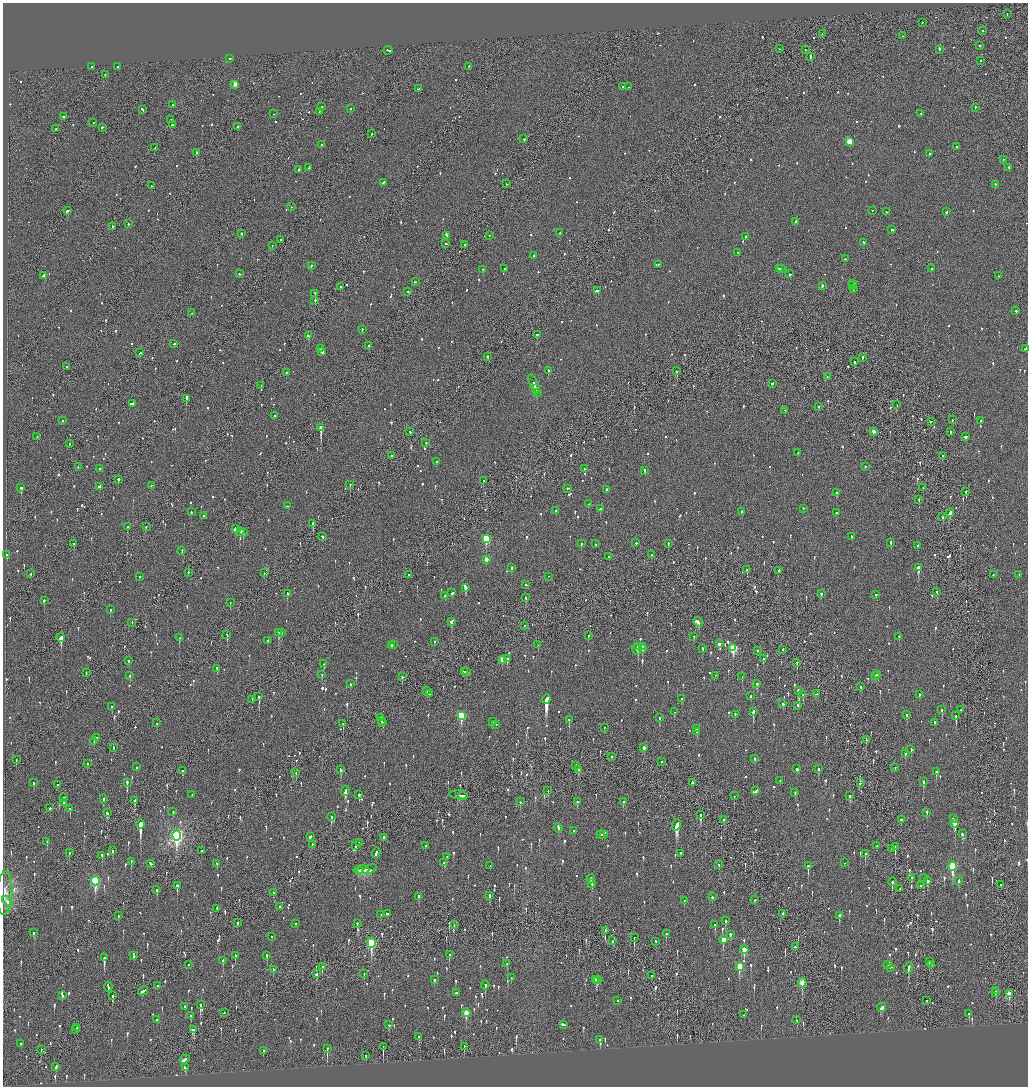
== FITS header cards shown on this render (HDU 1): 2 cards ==
NAXIS1  =                 2051
NAXIS2  =                 2168

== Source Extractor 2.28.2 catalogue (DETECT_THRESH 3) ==
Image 2051 x 2168 px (HDU 1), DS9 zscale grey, zoomed out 1/2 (1 PNG px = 2 x 2 image px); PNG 1030 x 1088 px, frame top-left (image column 2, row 2168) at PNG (3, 3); each listed source drawn as its Kron ellipse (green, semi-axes under 4 px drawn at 4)
Background -0.0809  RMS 0.077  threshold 0.232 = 3 sigma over >= 5 px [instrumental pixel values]
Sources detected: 1481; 44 cannot appear on this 1/2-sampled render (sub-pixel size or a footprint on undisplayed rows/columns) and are neither listed nor drawn; of the other 1437, the 500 brightest by FLUX_AUTO listed and drawn (937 fainter detections omitted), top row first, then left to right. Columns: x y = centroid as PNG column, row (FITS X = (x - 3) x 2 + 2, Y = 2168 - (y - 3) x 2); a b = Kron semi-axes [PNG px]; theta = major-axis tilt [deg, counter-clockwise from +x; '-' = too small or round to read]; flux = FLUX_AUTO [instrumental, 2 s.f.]
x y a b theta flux
1007 14 2 1 - 57
922 23 2 2 - 68
982 31 2 1 - 190
822 34 2 1 - 220
903 36 2 2 - 68
980 46 2 2 - 57
779 49 2 1 - 61
805 50 2 1 - 130
939 50 3 2 - 92
388 51 4 2 - 300
810 57 3 1 - 160
229 59 2 2 - 230
981 61 2 1 - 130
469 66 2 1 - 130
91 67 2 1 - 74
118 67 2 2 - 61
105 75 2 2 - 74
235 85 3 3 - 230
622 87 2 2 - 93
629 87 2 2 - 63
418 89 3 2 - 200
172 105 2 2 - 120
322 107 3 2 - 190
975 108 2 2 - 84
350 109 2 2 - 58
142 110 4 2 - 170
319 112 2 2 - 73
274 114 2 2 - 74
921 114 2 2 - 77
64 117 3 2 - 130
171 120 2 2 - 60
93 123 2 2 - 320
172 125 3 2 - 230
237 127 2 2 - 94
102 128 3 2 - 400
55 129 2 2 - 71
372 134 2 2 - 78
524 139 3 2 - 82
849 142 3 3 - 450
321 145 2 2 - 110
956 147 2 2 - 90
155 148 2 2 - 63
196 153 2 2 - 310
929 154 2 2 - 56
1003 159 2 2 - 57
309 168 2 2 - 66
1009 168 2 2 - 83
299 170 2 2 - 180
383 183 3 2 - 130
506 184 2 2 - 69
995 185 2 2 - 110
151 186 2 2 - 180
291 207 2 1 - 77
67 211 3 2 - 230
872 211 2 2 - 64
886 212 2 2 - 65
946 212 2 2 - 260
795 222 3 2 - 90
128 224 2 2 - 77
112 227 2 2 - 300
892 230 3 2 - 85
560 233 2 2 - 200
242 234 3 2 - 83
446 236 4 2 - 250
489 236 2 2 - 65
746 237 2 2 - 60
281 240 2 2 - 70
864 243 3 2 - 130
446 244 3 2 - 85
465 245 2 2 - 140
272 246 2 1 - 61
738 253 3 2 - 80
534 256 2 2 - 66
845 259 2 2 - 120
658 265 2 1 - 63
311 266 2 2 - 120
505 269 2 2 - 170
779 269 2 2 - 140
781 269 2 2 - 140
932 269 2 2 - 140
483 270 2 2 - 140
239 274 2 2 - 62
790 274 2 2 - 180
44 276 3 2 - 270
998 276 2 2 - 66
415 282 3 2 - 60
853 284 2 2 - 100
822 286 3 2 - 87
853 286 2 2 - 240
341 287 3 2 - 160
853 289 2 2 - 57
597 291 4 2 - 300
408 292 2 2 - 67
315 294 2 2 - 310
315 301 2 2 - 87
1016 311 2 2 - 110
191 313 2 1 - 66
362 330 3 2 - 92
537 335 2 2 - 99
308 336 3 2 - 100
174 344 2 2 - 72
369 346 2 2 - 110
320 349 2 2 - 91
1025 349 4 2 - 170
322 352 4 2 - 300
139 353 2 1 - 260
488 357 2 2 - 200
863 358 2 2 - 170
855 362 3 2 - 94
66 367 2 1 - 63
548 371 4 2 - 170
677 371 2 2 - 130
286 373 2 2 - 110
827 377 2 2 - 59
772 384 3 2 - 110
534 385 11 2 -69 330
261 386 2 1 - 76
536 389 3 1 - 190
537 393 3 2 - 160
186 399 4 2 - 240
133 404 2 2 - 290
897 405 2 1 - 60
819 407 2 2 - 110
785 411 2 1 - 110
275 416 2 2 - 74
952 420 2 2 - 57
62 421 2 2 - 74
981 421 2 2 - 56
931 422 2 2 - 300
321 428 3 2 - 3400
410 432 2 2 - 76
873 432 3 2 - 120
951 432 2 1 - 150
37 437 2 1 - 59
966 437 3 2 - 160
426 443 2 2 - 62
69 444 2 1 - 88
798 453 2 2 - 56
391 456 2 1 - 72
942 456 2 2 - 200
436 462 2 2 - 67
78 467 2 2 - 66
865 467 2 1 - 65
99 469 2 2 - 110
584 469 2 1 - 69
645 471 3 2 - 80
118 480 2 1 - 740
483 481 2 2 - 170
350 485 2 2 - 210
151 486 2 2 - 56
99 487 3 2 - 1200
21 488 3 2 - 650
923 488 2 1 - 60
568 489 3 2 - 73
607 490 2 2 - 160
966 492 2 2 - 260
836 493 2 2 - 130
919 500 2 2 - 130
588 504 2 2 - 72
288 506 3 2 - 140
600 509 2 2 - 230
803 509 2 2 - 56
555 511 2 2 - 100
191 512 2 2 - 68
742 512 2 2 - 200
836 513 2 2 - 82
950 513 4 2 - 220
203 516 2 2 - 68
943 517 2 1 - 260
313 523 3 2 - 200
127 527 2 2 - 140
146 527 2 2 - 71
235 529 3 2 - 290
240 532 4 2 - 360
243 533 2 2 - 460
322 537 3 2 - 85
851 537 3 2 - 190
486 539 3 3 - 940
636 543 2 2 - 65
891 543 2 2 - 65
74 544 2 2 - 130
581 544 2 2 - 92
596 544 2 2 - 70
668 544 2 2 - 120
918 546 2 2 - 260
182 551 2 2 - 100
7 555 3 2 - 61
652 555 2 2 - 56
608 557 2 2 - 96
486 560 3 2 - 140
511 568 2 2 - 170
918 568 3 3 - 690
747 570 2 2 - 310
778 571 2 2 - 110
188 573 2 1 - 60
264 573 2 2 - 73
31 574 2 2 - 230
408 575 2 1 - 91
993 575 3 2 - 63
1019 575 2 2 - 56
139 577 2 2 - 74
548 577 2 1 - 83
526 585 2 2 - 76
465 588 4 2 - 550
937 592 2 2 - 60
452 593 3 2 - 130
287 594 2 2 - 170
821 594 2 2 - 57
876 595 2 2 - 95
445 596 2 2 - 95
526 598 3 2 - 56
44 601 2 2 - 130
230 603 2 1 - 58
110 610 2 2 - 77
451 622 3 2 - 240
698 622 5 3 - 230
132 623 2 2 - 63
524 626 2 1 - 73
279 633 3 2 - 390
281 633 2 2 - 72
227 635 2 1 - 200
588 636 2 2 - 69
694 637 2 1 - 64
899 637 2 2 - 110
61 638 4 2 - 570
179 638 2 2 - 160
267 641 3 2 - 62
434 642 2 2 - 93
719 644 3 2 - 150
393 645 3 2 - 110
538 645 2 1 - 79
391 646 2 2 - 130
638 647 2 2 - 1000
642 647 2 1 - 210
733 648 3 3 - 860
642 649 3 2 - 200
703 649 3 2 - 70
636 650 5 3 - 74
783 650 3 2 - 83
758 651 2 2 - 64
507 659 3 2 - 200
763 659 2 2 - 110
502 660 3 2 - 150
129 661 2 2 - 64
797 663 3 2 - 210
324 664 2 1 - 100
217 669 3 2 - 130
464 672 2 2 - 140
466 672 2 2 - 83
86 673 2 1 - 98
322 675 2 1 - 62
878 675 2 1 - 100
130 676 2 2 - 84
715 676 2 1 - 76
876 676 3 2 - 550
402 677 2 2 - 430
742 677 2 1 - 95
350 684 2 2 - 56
757 684 3 2 - 210
861 687 3 2 - 71
427 691 2 2 - 77
799 691 3 2 - 650
429 694 3 2 - 86
817 694 4 2 - 270
803 695 2 2 - 200
919 695 2 2 - 85
751 696 3 2 - 76
259 697 3 2 - 260
546 699 4 3 - 4900
682 699 3 2 - 88
252 700 2 1 - 60
783 704 2 2 - 170
798 706 2 2 - 150
112 707 3 2 - 110
942 710 3 2 - 140
961 710 2 2 - 200
674 712 2 2 - 110
753 712 3 2 - 470
735 715 2 2 - 63
907 715 2 2 - 220
461 716 4 3 - 780
956 716 3 2 - 230
381 718 2 2 - 170
659 718 3 2 - 120
569 720 2 2 - 120
381 721 2 1 - 280
493 722 2 2 - 250
157 723 2 2 - 70
383 723 3 2 - 91
934 723 2 2 - 73
343 724 2 2 - 83
496 725 2 2 - 100
604 728 2 2 - 59
697 729 3 2 - 97
697 732 3 2 - 63
97 738 3 2 - 70
866 740 2 1 - 57
94 742 2 2 - 69
113 748 2 2 - 62
644 748 3 2 - 85
911 750 3 2 - 69
905 754 2 2 - 62
611 757 2 2 - 74
755 759 3 2 - 88
16 760 2 1 - 90
662 762 2 1 - 75
87 764 2 1 - 100
576 766 2 2 - 64
137 767 2 2 - 130
895 768 2 2 - 230
797 769 3 2 - 280
818 769 3 2 - 160
340 770 4 2 - 250
579 770 2 1 - 1600
182 771 2 2 - 110
936 772 3 2 - 150
296 773 2 1 - 62
780 781 2 2 - 76
923 782 4 2 - 230
34 783 2 2 - 84
127 783 2 2 - 210
692 783 3 2 - 130
860 783 3 2 - 97
58 785 2 2 - 85
345 791 5 2 - 240
548 791 2 1 - 60
756 791 4 2 - 140
795 793 3 2 - 110
192 795 2 2 - 71
359 795 3 2 - 200
458 795 9 3 -9 280
462 796 4 2 - 180
734 796 2 2 - 60
850 796 3 2 - 110
64 798 2 2 - 230
104 799 3 2 - 140
134 801 3 3 - 310
520 802 3 2 - 120
577 802 2 2 - 210
623 802 2 2 - 82
64 803 2 2 - 100
50 808 2 2 - 150
70 809 2 1 - 100
173 812 2 2 - 56
107 813 4 2 - 140
927 813 2 2 - 220
701 815 4 2 - 270
331 817 3 2 - 370
953 819 3 2 - 260
724 820 2 2 - 110
901 820 3 2 - 69
955 824 3 2 - 540
140 825 4 2 - 16000
677 825 6 3 69 2300
558 828 4 2 - 210
574 831 2 2 - 60
962 834 3 2 - 100
600 835 3 2 - 460
603 835 3 2 - 310
177 836 5 4 - 3900
310 837 3 2 - 120
383 838 3 2 - 160
47 842 2 2 - 85
359 843 2 1 - 88
312 845 2 1 - 160
355 846 3 2 - 84
426 846 2 2 - 59
877 846 2 1 - 57
895 847 3 1 - 270
892 849 2 1 - 61
113 851 3 2 - 71
201 851 2 2 - 61
69 853 3 1 - 57
376 853 5 2 - 190
680 854 2 2 - 150
865 854 3 2 - 240
102 856 3 2 - 210
447 857 2 2 - 100
131 862 2 2 - 99
444 863 2 2 - 99
844 863 2 2 - 100
150 864 4 2 - 160
217 864 3 2 - 66
719 865 2 2 - 59
490 866 2 1 - 88
808 866 3 2 - 340
952 866 5 3 - 1200
363 870 6 2 3 240
369 870 7 4 24 190
359 871 5 3 - 180
911 878 3 2 - 92
923 878 2 2 - 110
591 879 4 2 - 120
95 881 4 3 - 1300
927 881 4 2 - 170
959 881 4 2 - 110
892 882 4 2 - 370
592 884 3 2 - 160
1000 885 2 2 - 67
177 886 3 2 - 320
920 886 2 2 - 67
900 889 2 2 - 62
157 890 3 2 - 150
4 893 22 8 87 180
274 893 4 2 - 82
489 896 3 2 - 130
419 897 2 2 - 140
712 897 2 2 - 72
755 900 2 2 - 130
684 901 3 2 - 69
7 902 6 4 -60 71
279 907 2 2 - 77
217 909 2 2 - 85
387 914 2 2 - 92
783 914 3 2 - 83
381 915 2 2 - 120
118 916 2 1 - 100
839 916 3 2 - 140
725 921 2 2 - 65
237 923 2 1 - 130
296 924 2 2 - 58
357 924 2 2 - 150
454 925 2 1 - 72
715 925 2 2 - 210
605 931 3 1 - 63
34 933 3 2 - 71
666 934 3 2 - 89
730 935 3 2 - 150
271 937 2 1 - 150
634 938 3 1 - 250
723 940 3 2 - 14000
613 941 2 1 - 150
656 942 2 2 - 64
371 943 5 3 - 1100
796 947 3 2 - 150
744 950 4 3 - 300
449 955 3 2 - 110
134 956 3 2 - 72
235 956 3 2 - 67
267 956 3 2 - 120
104 958 3 2 - 1100
223 961 3 2 - 190
929 962 2 1 - 260
507 964 2 2 - 71
188 965 2 2 - 110
887 965 2 2 - 68
931 965 3 2 - 90
322 967 3 1 - 190
739 967 4 3 - 370
891 968 4 2 - 87
909 968 6 2 78 200
273 970 2 2 - 64
316 974 3 2 - 110
364 974 2 2 - 100
651 976 2 1 - 240
511 978 2 2 - 82
434 980 2 2 - 130
596 980 2 2 - 210
597 980 2 1 - 250
598 981 2 2 - 340
802 983 4 2 - 340
485 985 4 2 - 240
157 986 2 2 - 70
108 987 5 2 - 150
143 991 5 2 - 270
995 991 2 2 - 84
456 993 2 2 - 140
996 993 3 2 - 56
1009 994 4 2 - 180
62 996 3 2 - 62
112 996 3 1 - 370
618 1001 2 2 - 93
927 1001 3 1 - 110
200 1005 3 2 - 310
185 1007 2 2 - 110
881 1008 5 2 - 130
224 1013 2 1 - 76
466 1013 4 3 - 350
969 1014 3 2 - 110
744 1015 2 1 - 96
191 1016 3 2 - 81
157 1020 2 2 - 97
797 1020 3 2 - 61
389 1025 2 2 - 140
563 1025 3 2 - 210
77 1028 3 2 - 91
76 1030 2 1 - 120
193 1030 4 3 - 200
419 1037 3 2 - 130
600 1040 4 2 - 230
21 1044 2 1 - 69
383 1047 3 1 - 160
464 1047 3 1 - 63
327 1049 4 2 - 240
41 1050 3 1 - 61
263 1051 2 2 - 61
366 1056 3 1 - 220
185 1060 5 2 - 230
56 1067 4 2 - 94
185 1068 3 2 - 130
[937 fainter detections neither listed nor drawn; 44 sub-pixel or undisplayed-footprint detections neither listed nor drawn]